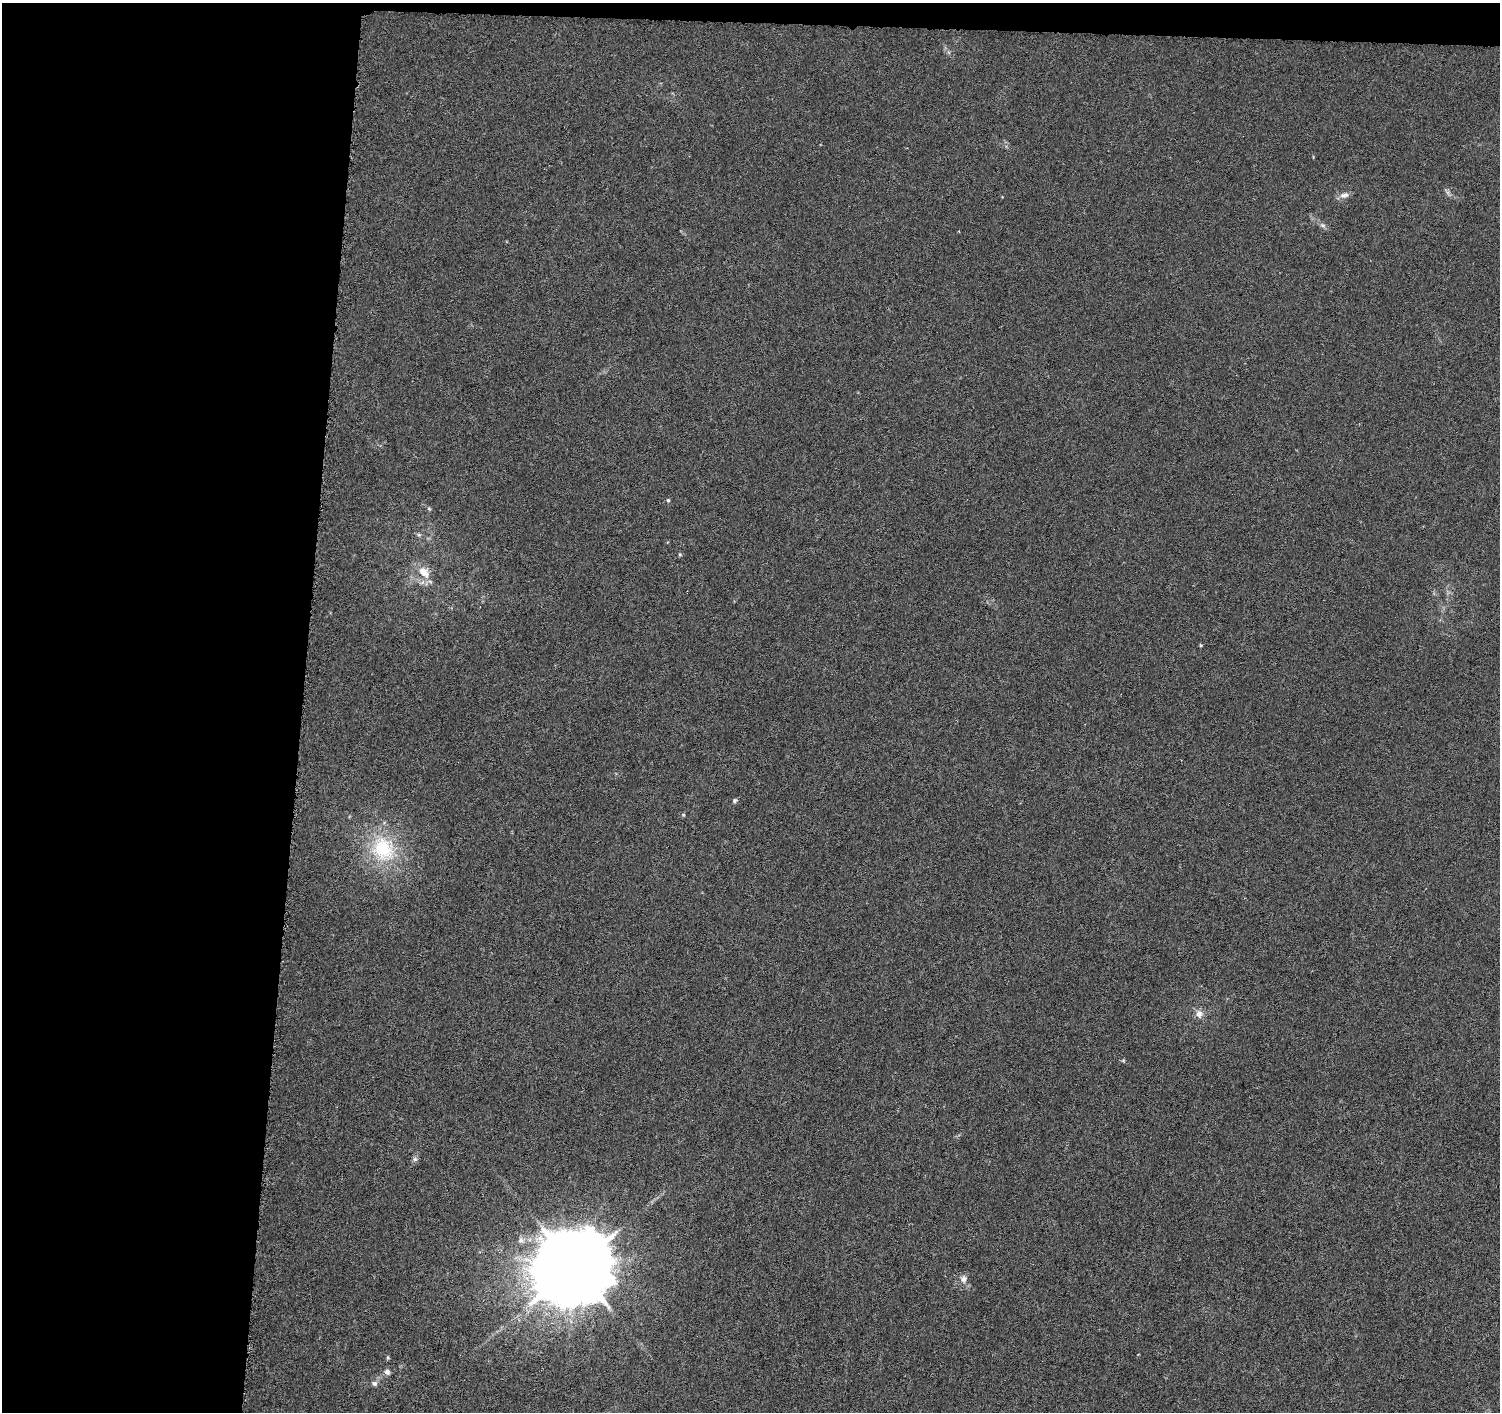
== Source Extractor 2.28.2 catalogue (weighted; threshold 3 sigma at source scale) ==
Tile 1 of 3 x 3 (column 1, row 1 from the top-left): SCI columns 10-1507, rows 3102-4511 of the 4509 x 4744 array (HDU 1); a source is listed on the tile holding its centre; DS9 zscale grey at full resolution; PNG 1502 x 1414 px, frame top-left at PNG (2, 3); no overlay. Shown black and unused: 21% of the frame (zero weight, under 4 of 8 exposures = <1% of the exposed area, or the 3 px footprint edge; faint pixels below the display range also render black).
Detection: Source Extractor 2.28.2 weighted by HDU 2 'WHT'; one run over the whole footprint, this tile lists its part. Background -0.00797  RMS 0.0022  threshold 0.00902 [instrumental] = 3 sigma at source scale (4.09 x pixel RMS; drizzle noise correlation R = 1.36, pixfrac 0.8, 0.0396/0.0396 arcsec/px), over >= 5 px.
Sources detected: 18; all 18 listed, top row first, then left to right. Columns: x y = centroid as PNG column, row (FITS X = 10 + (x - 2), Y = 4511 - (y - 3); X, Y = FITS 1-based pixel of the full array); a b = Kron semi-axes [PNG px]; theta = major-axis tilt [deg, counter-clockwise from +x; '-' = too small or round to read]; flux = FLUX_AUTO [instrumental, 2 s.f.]
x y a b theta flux
1344 195 13 8 13 1.1
1323 225 8 6 -21 0.57
668 500 5 4 - 0.27
429 509 6 4 -2 0.27
419 535 6 4 -18 0.34
680 554 5 4 - 0.27
423 572 14 10 -44 3.1
1201 645 4 4 - 0.22
734 800 6 5 - 0.4
683 815 5 3 - 0.21
383 849 36 30 -65 14
1199 1014 11 9 -83 1.3
1123 1060 6 4 -19 0.26
415 1159 6 6 - 0.51
575 1266 22 20 38 2900
963 1279 11 9 85 1.2
387 1372 7 7 - 0.73
374 1383 8 7 - 0.63